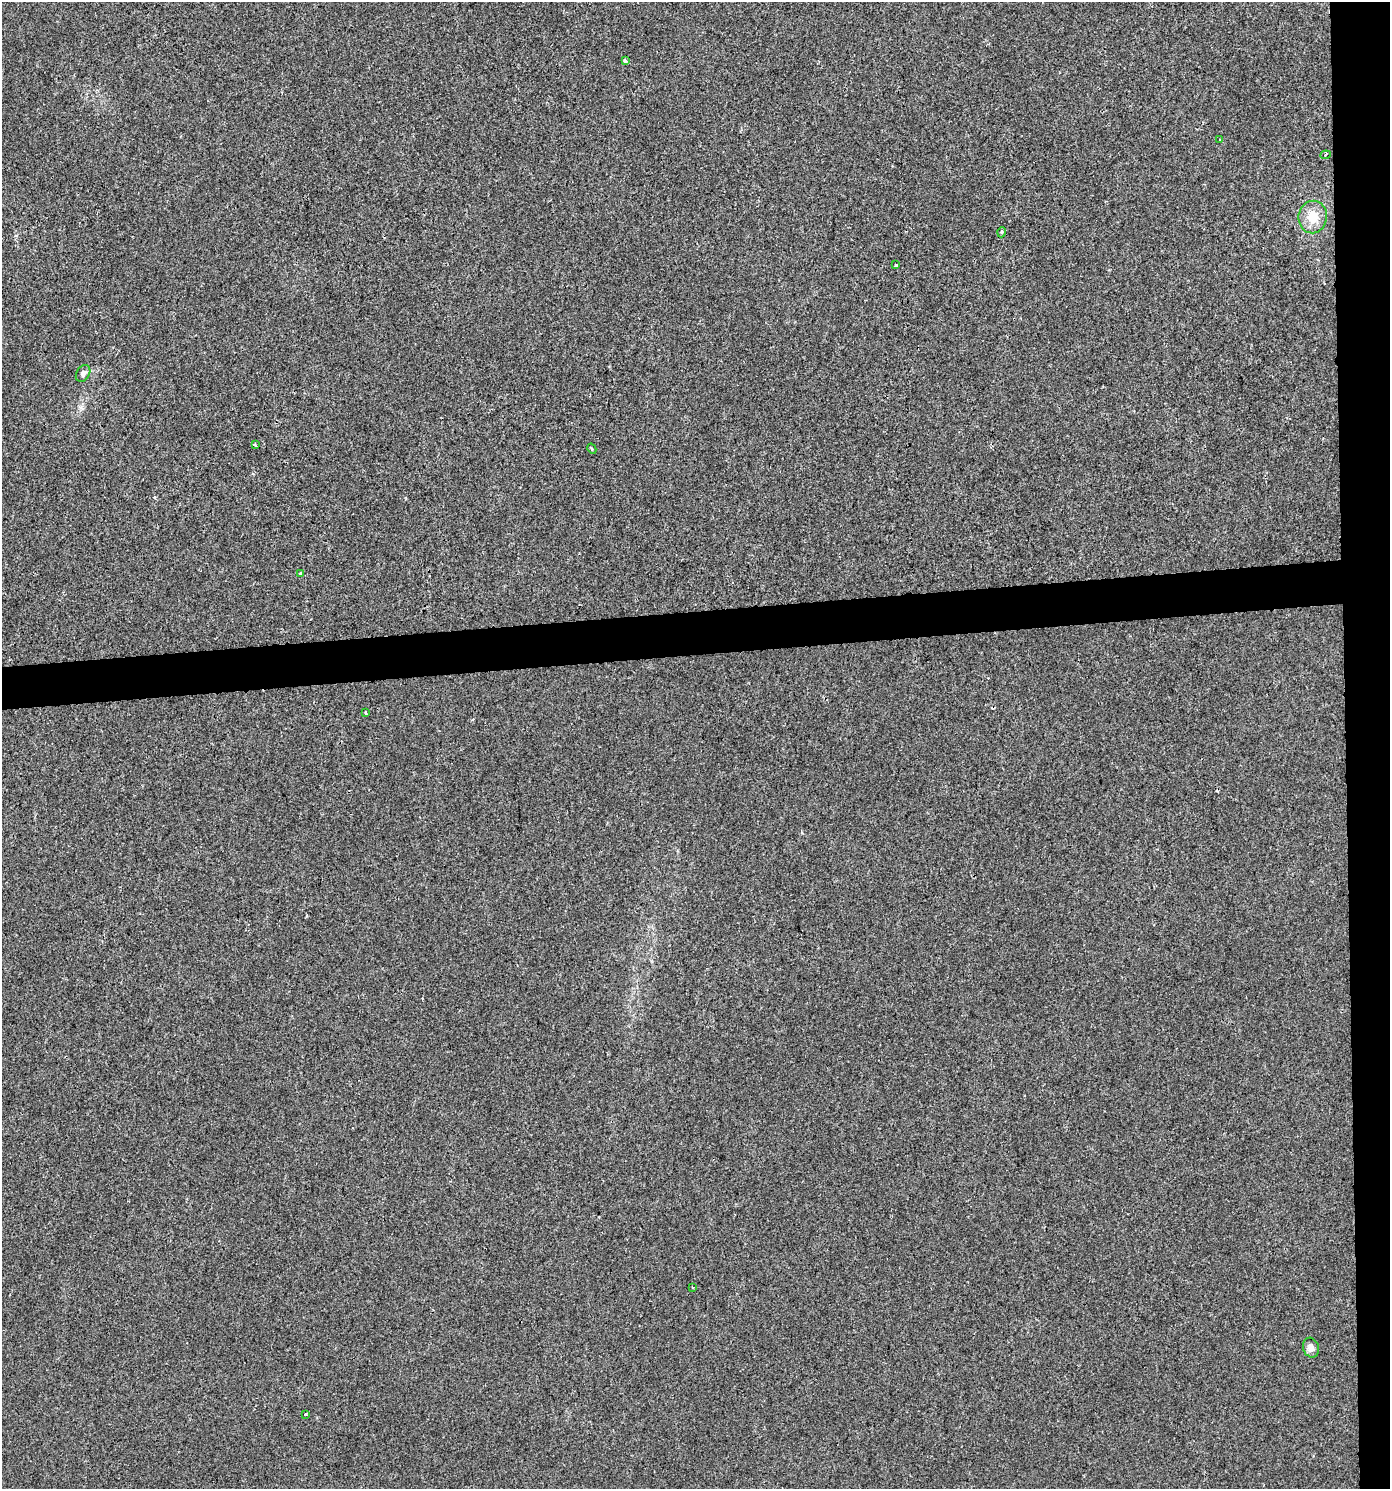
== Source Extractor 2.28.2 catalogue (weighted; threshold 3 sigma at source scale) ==
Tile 6 of 3 x 3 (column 3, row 2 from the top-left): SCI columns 2817-4204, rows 1488-2974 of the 4206 x 4461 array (HDU 1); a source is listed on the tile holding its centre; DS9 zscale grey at full resolution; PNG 1392 x 1491 px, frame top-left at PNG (2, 2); each listed source drawn as its Kron ellipse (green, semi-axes under 4 px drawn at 4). Shown black and unused: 6% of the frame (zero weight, under 2 of 3 exposures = <1% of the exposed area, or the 3 px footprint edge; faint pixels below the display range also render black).
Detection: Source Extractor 2.28.2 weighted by HDU 2 'WHT'; one run over the whole footprint, this tile lists its part. Background 0.00186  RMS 0.0044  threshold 0.0199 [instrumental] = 3 sigma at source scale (4.5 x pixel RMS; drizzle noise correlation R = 1.50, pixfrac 1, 0.0396/0.0396 arcsec/px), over >= 5 px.
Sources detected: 15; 1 cosmic-ray / hot-pixel residue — neither listed nor drawn; the other 14 listed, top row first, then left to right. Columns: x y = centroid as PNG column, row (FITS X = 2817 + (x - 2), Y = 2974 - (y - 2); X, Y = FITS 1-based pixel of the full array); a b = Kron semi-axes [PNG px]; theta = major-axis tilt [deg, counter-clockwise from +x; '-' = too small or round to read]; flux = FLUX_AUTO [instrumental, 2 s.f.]
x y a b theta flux
625 60 4 3 - 3.2
1220 140 3 2 - 0.41
1325 155 5 4 - 0.82
1313 217 16 14 81 7.8
1002 232 5 3 - 0.54
896 265 3 3 - 1.1
83 373 9 6 57 1.5
255 445 3 3 - 0.62
592 449 5 3 - 0.57
301 573 3 3 - 2.9
366 713 3 3 - 1.1
693 1287 3 2 - 0.44
1311 1348 10 8 -71 2.2
305 1414 3 2 - 0.52